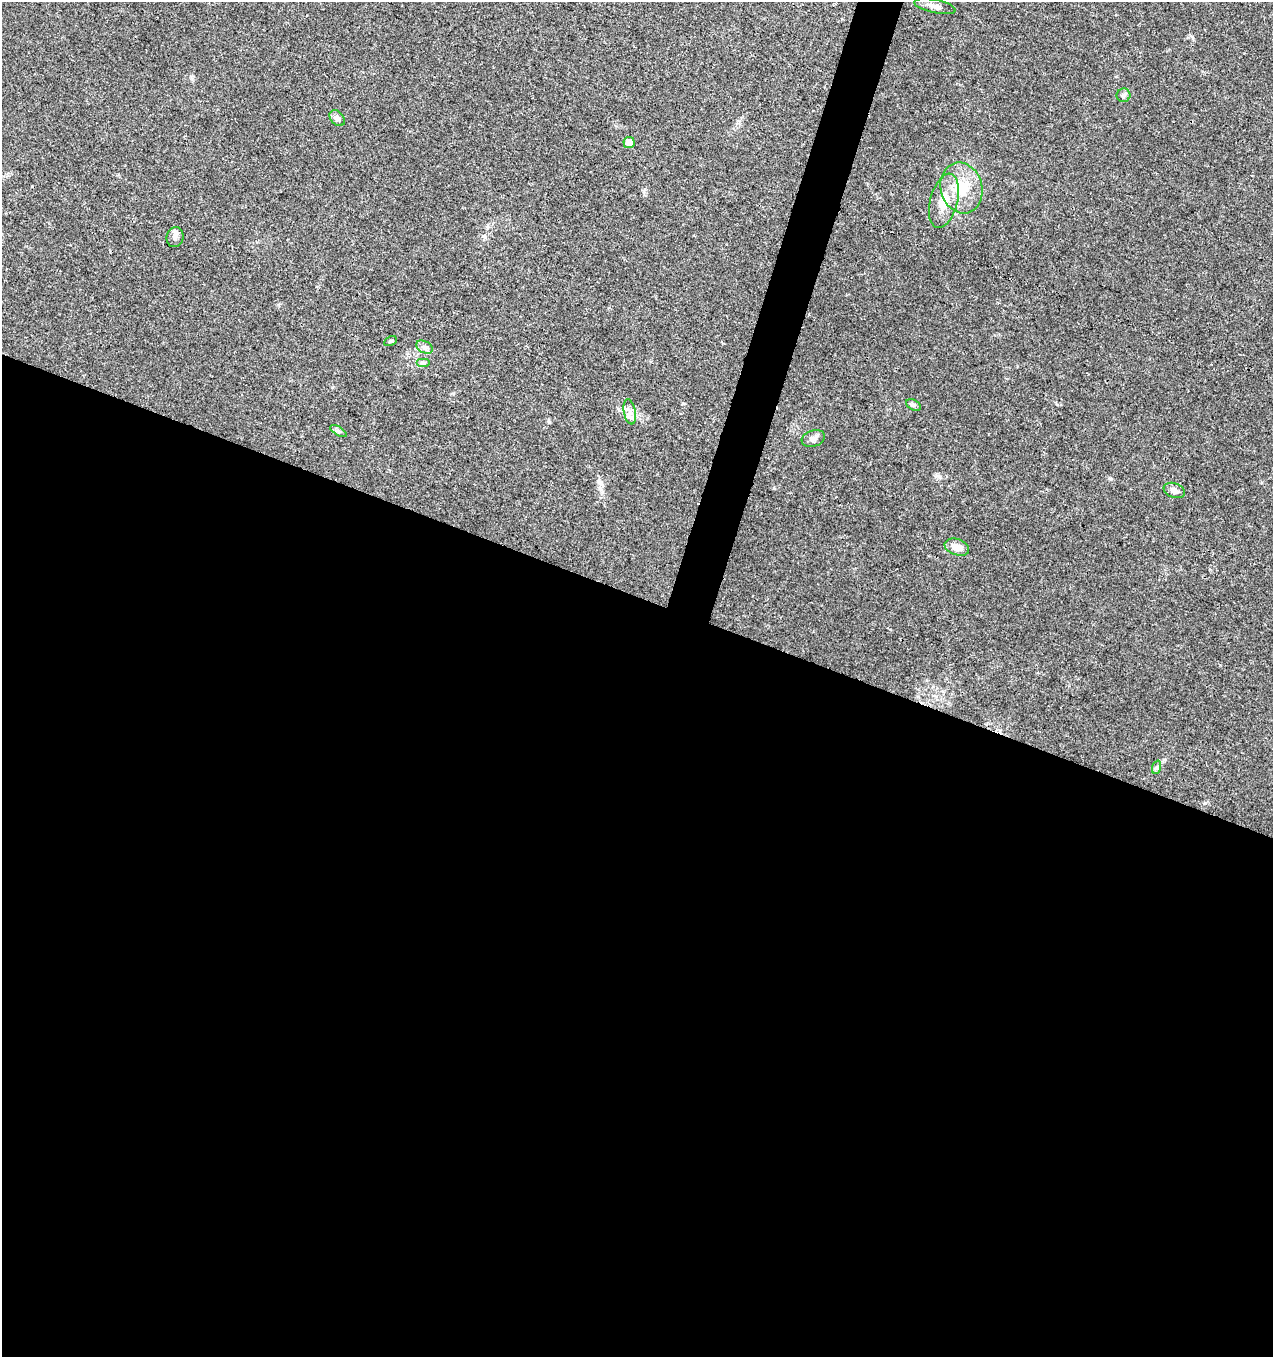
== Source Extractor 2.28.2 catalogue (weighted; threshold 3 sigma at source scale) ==
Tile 14 of 4 x 4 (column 2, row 4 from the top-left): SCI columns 1487-2757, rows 10-1364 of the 5579 x 5430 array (HDU 1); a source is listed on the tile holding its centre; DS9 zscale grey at full resolution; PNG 1275 x 1359 px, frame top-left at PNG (2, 2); each listed source drawn as its Kron ellipse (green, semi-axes under 4 px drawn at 4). Shown black and unused: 58% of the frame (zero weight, under 3 of 4 exposures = <1% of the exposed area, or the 3 px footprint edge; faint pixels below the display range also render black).
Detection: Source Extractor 2.28.2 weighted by HDU 2 'WHT'; one run over the whole footprint, this tile lists its part. Background 0.0419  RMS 0.0035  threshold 0.0157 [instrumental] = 3 sigma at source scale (4.5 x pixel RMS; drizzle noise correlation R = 1.50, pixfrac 1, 0.0396/0.0396 arcsec/px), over >= 5 px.
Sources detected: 17; all 17 listed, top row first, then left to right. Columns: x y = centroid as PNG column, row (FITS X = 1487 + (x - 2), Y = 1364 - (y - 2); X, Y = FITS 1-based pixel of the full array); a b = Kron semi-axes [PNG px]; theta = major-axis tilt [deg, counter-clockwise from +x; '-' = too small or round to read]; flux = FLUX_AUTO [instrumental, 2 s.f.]
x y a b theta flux
935 6 21 6 -12 2.3
1124 95 7 7 - 1
337 118 9 6 -49 1.2
629 142 6 5 - 3.7
961 188 26 21 -75 12
944 201 28 13 75 7.5
175 237 10 8 74 1.5
390 341 7 4 27 0.6
425 347 9 6 -26 1.2
423 363 7 4 0 0.64
913 405 8 5 -26 0.71
630 412 13 6 -79 1.9
338 431 9 4 -31 0.73
813 438 12 8 18 1.7
1174 490 11 7 -21 1.7
957 547 13 8 -18 3.2
1157 767 7 4 72 0.62
Unlisted compact peaks at least as high as the median listed source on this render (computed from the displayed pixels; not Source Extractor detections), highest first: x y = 1110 478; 683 403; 1205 803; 549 422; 191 76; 485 237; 1192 36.